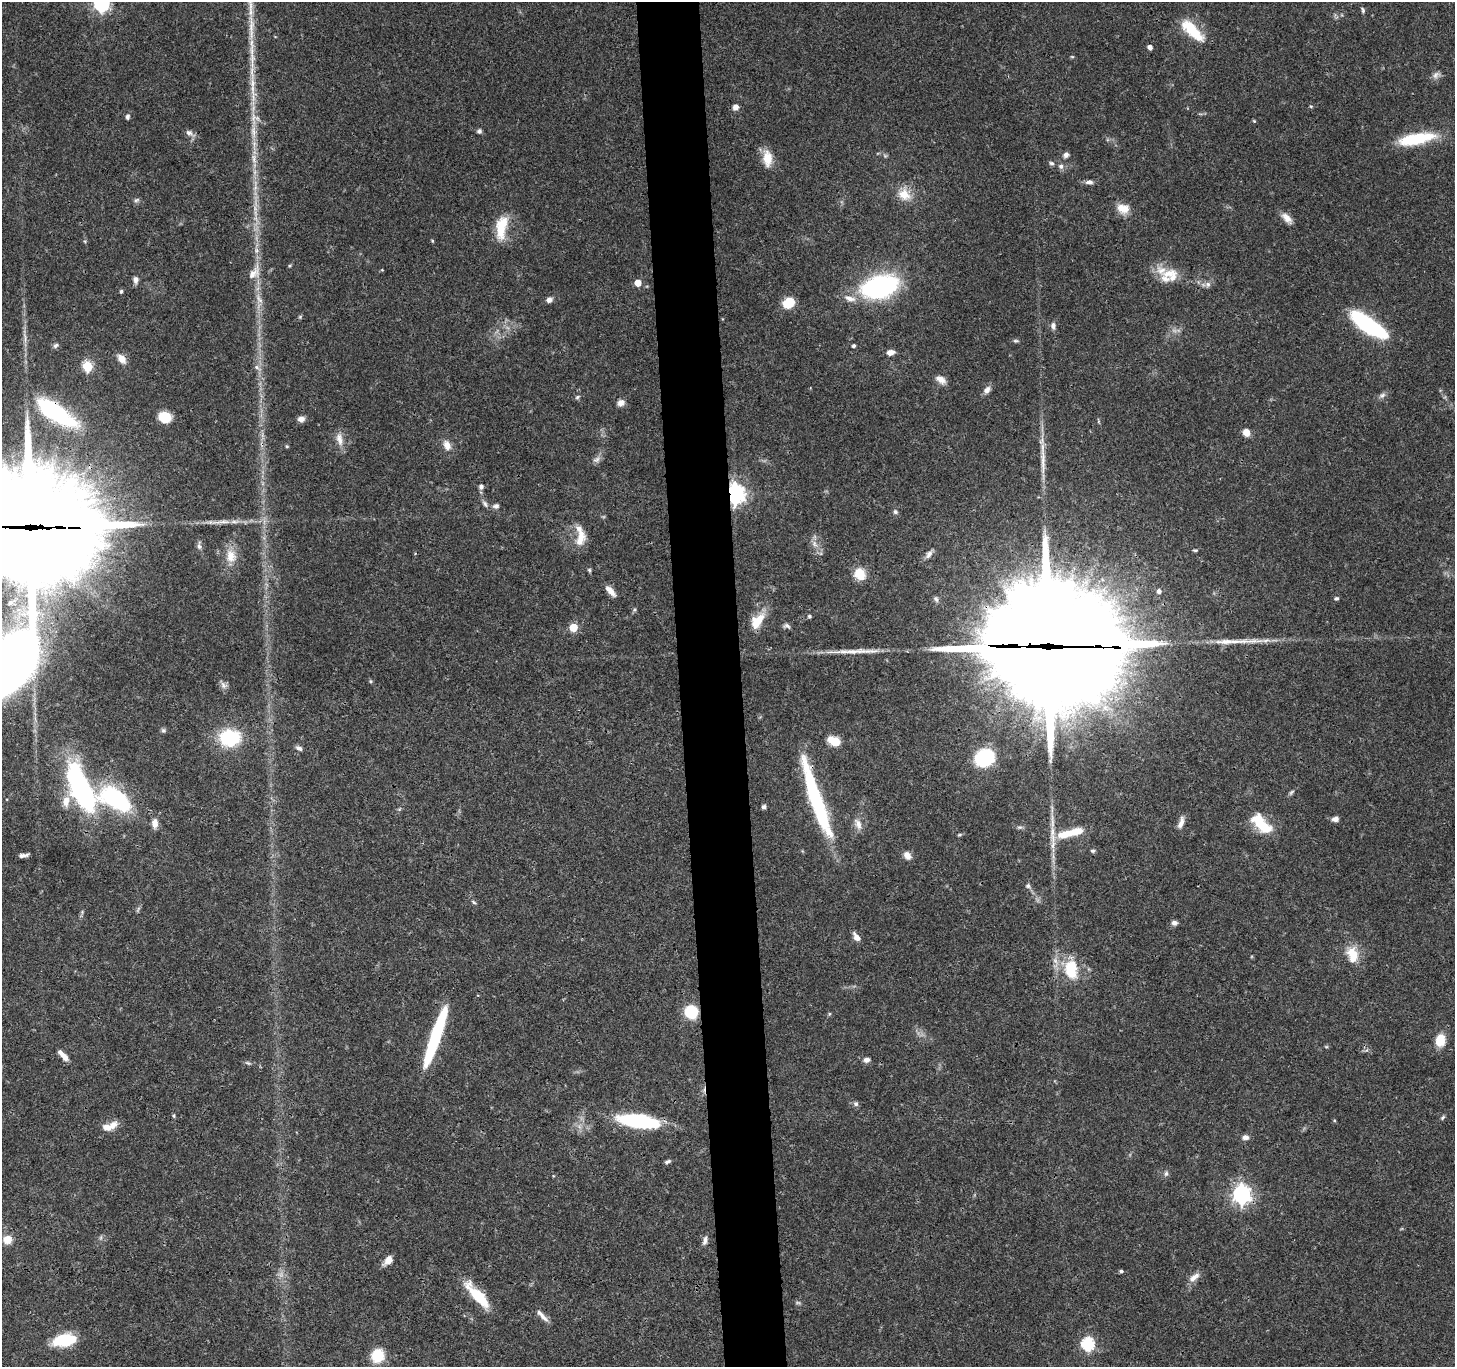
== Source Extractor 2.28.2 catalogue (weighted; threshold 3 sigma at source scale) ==
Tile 5 of 3 x 3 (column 2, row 2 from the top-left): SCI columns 1455-2907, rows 1485-2849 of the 4360 x 4336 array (HDU 1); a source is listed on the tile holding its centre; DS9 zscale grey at full resolution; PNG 1457 x 1369 px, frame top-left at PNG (2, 2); no overlay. Shown black and unused: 4% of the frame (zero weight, under 3 of 4 exposures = <1% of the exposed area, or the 3 px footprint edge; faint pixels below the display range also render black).
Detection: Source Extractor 2.28.2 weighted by HDU 2 'WHT'; one run over the whole footprint, this tile lists its part. Background 0.0438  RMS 0.0028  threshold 0.0126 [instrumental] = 3 sigma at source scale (4.5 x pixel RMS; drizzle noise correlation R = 1.50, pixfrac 1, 0.05/0.05 arcsec/px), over >= 5 px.
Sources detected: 166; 4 too faint to see at this stretch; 7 inside a brighter object's white glare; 1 cosmic-ray / hot-pixel residue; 3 long thin detections or spike segments (spike, bleed or trail) — not listed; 10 inside a brighter listed object's ellipse — not listed separately; the other 141 listed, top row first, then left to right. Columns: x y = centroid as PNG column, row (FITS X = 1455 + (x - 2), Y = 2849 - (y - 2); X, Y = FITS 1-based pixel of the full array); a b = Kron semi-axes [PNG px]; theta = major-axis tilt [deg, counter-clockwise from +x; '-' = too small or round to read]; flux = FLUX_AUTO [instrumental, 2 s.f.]
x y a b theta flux
101 4 7 6 - 75
1363 10 8 5 -73 0.6
1192 30 33 12 -44 10
1150 47 4 4 - 1.5
1072 57 6 3 -1 0.29
1436 75 11 8 55 1.3
735 107 7 6 - 1.5
127 117 7 5 88 0.7
1254 121 5 4 - 0.3
479 131 6 6 - 0.65
190 133 14 7 -32 1.3
1416 139 41 12 11 15
1066 155 6 6 - 1.1
767 158 19 10 -86 4.7
1051 163 7 5 -16 0.59
1061 166 8 7 - 0.99
1089 182 9 6 0 1.1
904 194 15 12 -36 5
136 200 8 6 29 0.63
1121 207 16 10 -81 2.8
1287 218 16 8 -46 2.3
501 227 30 13 81 8.2
432 241 4 4 - 0.28
254 273 24 13 54 3.9
1168 274 24 12 14 4.8
135 280 10 7 -82 1.1
638 283 5 5 - 4.5
1208 284 8 7 - 1
880 286 26 15 15 61
121 291 4 4 - 0.54
850 298 17 8 -17 2.5
549 300 6 6 - 1.3
789 303 9 8 - 9.3
300 317 6 5 - 0.39
1368 325 39 12 -35 35
1053 326 9 6 -88 1.2
25 338 20 4 -86 1.8
1016 341 8 5 -3 0.52
56 345 8 6 34 0.73
854 346 4 4 - 0.62
890 352 10 6 9 1.5
122 359 13 8 -50 2.4
87 366 6 5 - 18
257 367 12 5 -34 1.1
941 379 14 8 -30 2.2
987 390 11 7 52 1.5
1382 395 10 7 28 0.99
577 397 7 5 19 0.57
621 403 8 8 - 1.5
56 412 50 17 -33 34
165 417 12 9 -10 6.4
301 419 9 7 9 1.4
1246 432 8 7 - 2.5
339 439 19 9 -78 2.6
447 445 14 9 -67 2.4
287 446 5 4 - 0.33
1043 461 48 6 -90 5.2
481 486 6 5 - 0.89
735 494 7 6 - 180
485 504 10 6 -50 0.94
496 506 9 7 9 0.89
895 512 7 6 - 0.69
31 527 47 32 -2 7500
580 538 24 13 76 4.3
814 544 10 6 -60 1.3
199 546 11 6 -83 0.96
1195 550 6 4 -8 0.38
929 554 13 6 55 1.3
231 556 19 14 -83 4.7
589 570 6 4 -47 0.41
860 574 12 11 - 5.4
610 591 15 6 -47 2.1
1159 591 6 6 - 0.96
1336 598 5 5 - 0.47
936 599 8 6 -61 0.73
809 616 5 4 - 0.48
760 618 17 10 62 4.2
787 626 10 6 -18 0.84
573 627 5 5 - 10
1052 640 60 16 -7 7400
12 663 171 44 70 360
370 681 5 4 - 0.36
224 685 11 8 -40 1.1
163 730 7 6 - 0.59
230 738 20 16 2 19
834 741 15 10 -28 4.2
299 748 9 6 -21 0.91
984 758 14 12 28 29
81 788 45 17 -66 64
1291 792 9 5 51 0.58
115 799 33 17 -31 37
66 801 17 10 81 3.1
817 802 77 11 -71 40
764 807 4 4 - 1
399 809 6 4 34 0.39
1335 819 8 6 -3 1.3
1052 822 33 5 -89 3.9
1181 822 16 6 72 1.8
155 823 11 7 -87 2.2
858 824 16 8 -67 2
1261 824 28 13 -44 10
1066 834 25 10 12 7.3
1093 851 6 5 - 0.5
23 855 10 4 10 1.2
907 855 10 7 -54 1.8
1028 886 7 6 - 0.73
474 902 7 4 -37 0.46
138 910 10 4 67 0.53
82 912 5 5 - 0.39
1174 923 7 6 - 0.99
856 937 11 6 -54 1.9
1352 954 23 15 -80 5.7
1071 969 24 15 -82 10
478 995 4 3 - 0.23
691 1012 13 12 - 9.9
829 1014 6 3 71 0.31
435 1037 53 8 71 33
1440 1040 13 10 84 5.1
63 1055 15 5 -46 2.5
866 1060 8 6 7 1.1
248 1063 9 4 -18 0.57
856 1104 7 6 - 0.72
174 1116 5 4 - 0.4
1443 1117 8 4 46 0.46
639 1121 38 12 -8 30
113 1125 13 9 33 2.4
1245 1137 8 6 2 1.3
667 1162 8 4 20 0.67
1166 1174 7 6 - 0.72
1241 1194 7 7 - 140
101 1237 7 4 72 0.48
7 1239 10 10 - 3
705 1240 13 6 73 1.2
388 1260 11 7 47 2.6
1121 1271 5 4 - 0.49
1194 1277 17 8 37 2
478 1296 33 9 -47 12
542 1316 21 5 -48 1.8
60 1339 22 14 30 9
1087 1344 6 6 - 42
377 1356 9 8 - 14
Overlapping masked pixels (flux is a lower limit): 7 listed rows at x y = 56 412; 735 494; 31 527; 1052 640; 12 663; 817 802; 478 1296
Isophote crosses this tile's border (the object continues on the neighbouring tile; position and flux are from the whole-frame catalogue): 3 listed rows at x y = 101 4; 31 527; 12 663